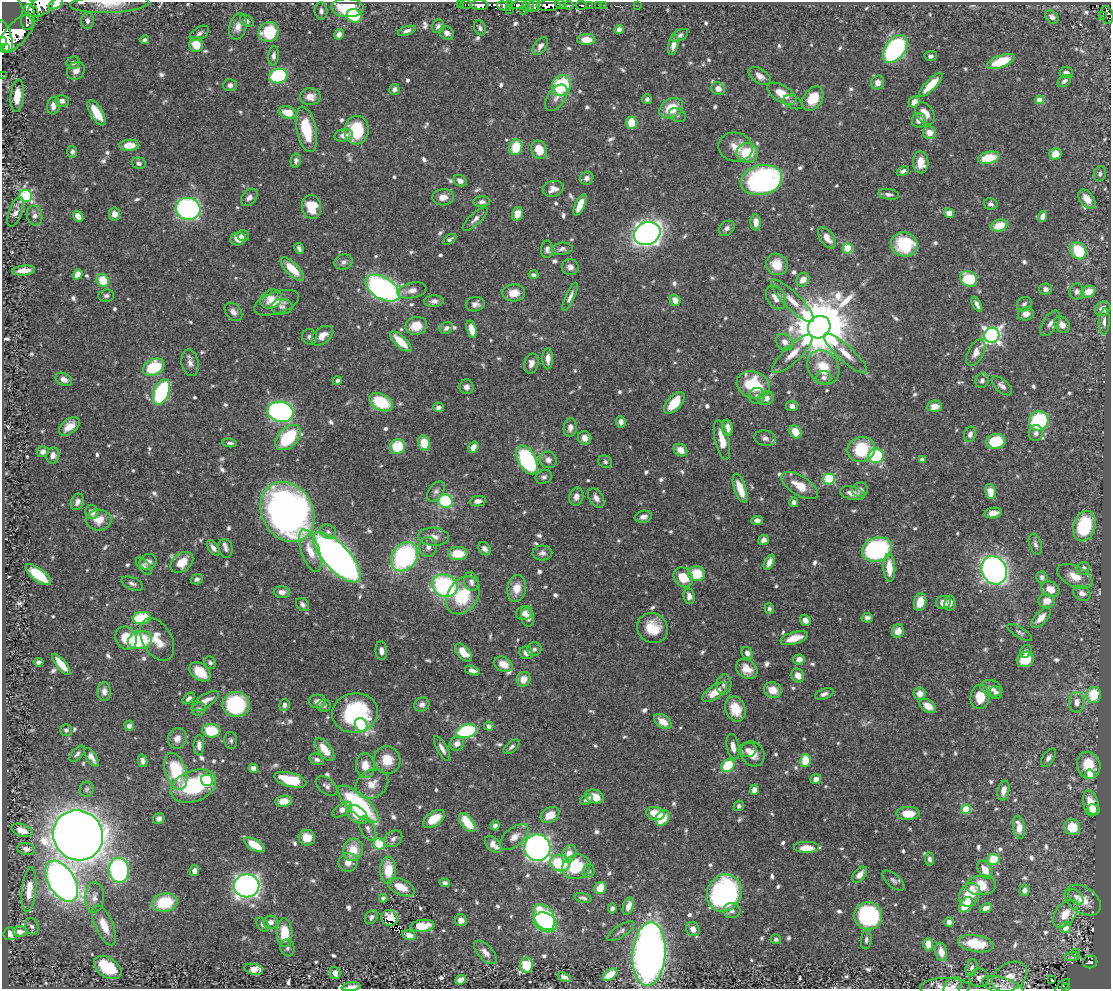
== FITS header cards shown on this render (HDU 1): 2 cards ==
NAXIS1  =                 1109
NAXIS2  =                  987

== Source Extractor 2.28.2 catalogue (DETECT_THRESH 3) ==
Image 1109 x 987 px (HDU 1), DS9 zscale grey, 1 PNG px = 1 image px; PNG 1113 x 991 px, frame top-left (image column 1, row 987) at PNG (2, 2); each listed source drawn as its Kron ellipse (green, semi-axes under 4 px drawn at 4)
Background 0.443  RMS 0.0096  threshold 0.0289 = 3 sigma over >= 5 px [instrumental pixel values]
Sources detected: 815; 3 with non-positive FLUX_AUTO (blend fragments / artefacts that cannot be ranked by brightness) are neither listed nor drawn; of the other 812, the 500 brightest by FLUX_AUTO listed and drawn (312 fainter detections omitted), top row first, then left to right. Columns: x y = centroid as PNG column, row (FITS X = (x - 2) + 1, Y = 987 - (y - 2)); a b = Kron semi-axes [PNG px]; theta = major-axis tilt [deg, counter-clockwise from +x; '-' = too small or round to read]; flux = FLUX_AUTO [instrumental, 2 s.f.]
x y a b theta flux
56 4 8 4 35 28
110 4 40 9 2 12
460 4 3 2 - 5.4
466 4 6 3 0 13
510 4 3 2 - 8.3
479 5 9 5 -1 280
519 5 8 4 10 37
534 5 6 5 - 110
548 5 12 5 3 300
561 5 6 3 -21 66
569 5 5 3 - 61
581 5 5 3 - 28
589 5 3 2 - 24
599 5 3 3 - 6.9
603 5 3 2 - 1.9
638 5 2 2 - 2.4
41 6 14 9 37 550
504 6 7 4 -16 81
528 6 6 5 - 44
29 7 16 6 -57 400
348 8 16 9 -3 25
509 10 3 3 - 14
321 11 9 6 -89 2.8
523 11 3 2 - 16
1107 15 9 6 -73 48
354 16 8 6 -26 38
1102 16 3 2 - 2.5
28 17 13 6 85 280
1052 17 7 5 -44 3.7
88 21 8 6 -88 2.5
247 21 7 5 -37 1.9
438 26 7 6 - 2.5
238 27 13 8 75 5.3
480 28 8 5 -65 2
619 30 5 4 - 4.7
407 31 9 4 19 2.4
269 32 10 9 - 24
199 33 11 6 31 2.1
447 33 7 6 - 3.4
16 34 24 11 47 1200
339 34 5 4 - 3.2
680 35 9 5 28 2.3
5 37 17 6 -73 610
144 40 4 3 - 1.9
586 40 9 5 1 9.4
3 42 4 3 - 150
196 45 7 7 - 14
673 45 10 5 79 5
540 46 10 6 54 3.8
6 47 4 3 - 54
895 49 16 9 53 150
273 56 9 5 85 2.6
931 56 6 5 - 2
1001 61 14 6 20 31
73 63 7 6 - 2.2
76 71 10 8 42 5.1
1066 73 7 5 -4 3.5
2 75 3 2 - 1.9
278 76 9 7 13 63
760 76 12 7 -33 4.7
1064 81 7 5 38 2.5
878 83 7 6 - 4.9
230 85 7 6 - 2.4
931 85 16 5 46 17
561 86 10 9 - 45
394 89 5 5 - 2.3
718 89 7 6 - 4.7
782 94 16 8 -31 11
17 96 16 6 85 16
310 97 10 8 0 7.1
556 98 15 8 54 4.4
813 98 13 9 56 16
647 99 5 5 - 2.2
1040 100 4 4 - 14
62 101 7 6 - 2.6
793 102 10 6 -24 1.8
914 102 6 5 - 6.4
53 106 9 6 82 5.2
671 108 13 9 30 19
96 113 14 6 -58 17
287 113 9 6 -16 11
925 113 12 8 -56 9.1
677 115 9 6 -26 1.9
919 120 7 7 - 4.7
631 123 6 5 - 13
306 129 23 10 -78 28
357 130 14 12 88 37
929 133 6 6 - 7.5
344 135 9 6 14 4.7
129 145 10 5 1 11
516 147 8 6 74 20
736 147 17 14 -11 8.7
539 150 9 7 -68 12
72 152 6 5 - 2.3
747 153 10 9 - 24
1055 154 6 5 - 12
989 158 11 6 13 21
296 161 7 5 79 2.4
921 162 11 7 -87 9.8
139 163 7 5 -18 2.5
903 171 6 4 23 2.2
1100 174 8 6 71 1.9
587 178 7 6 - 3.2
761 180 21 15 14 160
460 181 7 5 -30 3.4
553 189 10 7 16 4.9
889 194 10 5 -9 2.9
26 196 6 6 - 86
249 197 10 7 50 3.3
443 197 11 8 8 6.2
1087 199 11 6 -52 7.9
482 202 8 5 4 2.8
991 204 7 5 -13 2.4
580 205 12 5 65 9.6
312 207 12 9 -80 19
188 209 12 11 - 210
15 212 15 6 70 4.8
949 213 5 4 - 7.3
114 214 6 5 - 4.8
517 214 7 5 73 6.8
35 215 10 7 -78 3.6
78 216 6 4 -48 6.4
1043 217 5 4 - 8.2
475 219 16 5 43 3.3
756 222 8 5 -88 5.5
999 226 8 6 16 15
727 228 9 6 41 2.8
647 233 14 11 23 450
243 235 6 5 - 1.9
827 238 12 6 -55 6.8
238 239 7 6 - 5.4
449 239 7 4 30 1.9
904 244 13 12 - 41
299 248 6 4 -61 2.1
848 248 5 5 - 38
547 249 9 5 88 2.6
562 249 10 6 7 2.7
1078 251 9 7 -52 30
344 262 9 7 18 2.9
777 264 11 10 - 12
570 267 8 8 - 3.7
292 269 15 6 -45 16
24 270 11 5 5 8.5
78 274 5 4 - 6.1
534 275 5 4 - 1.9
969 279 9 7 -35 31
803 280 7 6 - 6.4
103 281 7 6 - 19
383 288 19 10 -32 200
1046 289 6 5 - 3.2
412 290 15 7 12 5.1
1077 292 8 7 - 2.9
1088 292 7 6 - 8.9
514 293 11 8 4 10
106 296 8 6 5 2.2
570 297 15 4 65 3.4
776 297 12 9 -60 7.5
271 299 11 9 28 9.5
675 300 6 5 - 5.7
434 301 10 5 4 3.1
792 301 29 8 -45 11
277 303 23 10 19 8.5
475 304 9 7 11 3.6
977 304 8 4 -61 3
1024 304 8 6 40 2.5
282 307 10 8 4 2.7
1103 309 8 6 34 6.8
233 312 10 7 -46 3.3
1026 314 8 6 13 5.6
1104 321 13 5 88 3.4
1050 323 14 7 57 3.7
1062 325 9 7 -51 5.9
416 326 11 9 14 14
819 327 12 10 45 5800
446 328 7 5 34 3.2
472 329 9 5 -73 9
992 335 8 7 - 260
322 336 12 8 38 7.1
310 337 8 7 - 2.5
401 342 14 5 -44 16
785 342 9 7 -44 5.1
976 352 14 8 63 6.1
845 353 28 7 -42 9.1
792 354 26 8 44 10
548 359 10 5 -90 5
190 363 13 8 -79 4.2
531 363 10 7 77 4.5
154 367 11 7 27 39
823 367 18 15 -54 20
824 378 8 7 - 2.7
64 379 9 6 -29 4.7
337 381 4 4 - 2
982 381 7 6 - 2.2
753 385 17 13 -16 33
1002 386 12 6 -42 3.6
467 387 7 7 - 3.2
161 392 13 7 69 89
757 396 8 8 - 2.5
766 398 8 7 - 5.2
381 402 12 8 -27 33
674 403 13 7 48 18
792 406 6 5 - 3.6
934 406 7 5 5 7
438 407 5 4 - 2.6
280 412 13 10 -12 220
1039 421 10 9 - 64
621 422 5 4 - 3.7
69 426 12 7 38 7.6
570 428 9 6 82 4.2
727 428 8 5 -84 6.8
795 432 7 5 -57 13
1036 433 8 7 - 2.8
970 434 8 6 74 3.1
288 438 15 9 45 46
585 438 7 6 - 4.3
765 438 10 7 -13 3
722 440 20 7 -77 12
996 441 9 7 7 32
230 443 7 4 -5 2
424 443 8 6 -76 14
397 447 8 7 - 23
473 447 6 4 55 5.7
861 449 14 12 23 34
680 450 7 6 - 7.5
43 452 6 5 - 4.7
53 455 8 6 78 4.1
876 456 8 7 - 46
527 460 16 8 -61 110
548 460 8 8 - 4.2
922 460 4 4 - 6.3
605 462 7 6 - 2
544 477 8 6 20 2.1
829 479 5 5 - 58
800 486 20 10 -31 14
740 488 15 5 -71 14
860 490 8 7 - 2.5
436 491 11 7 54 3.1
990 491 7 5 -78 11
852 493 12 6 -15 6.5
576 497 9 7 76 4.1
596 498 11 6 -55 3.7
445 501 7 6 - 50
478 501 8 5 9 3.6
77 502 8 6 67 3
794 502 5 4 - 2.6
92 512 7 6 - 5.7
288 512 31 25 -59 420
993 513 8 5 9 5.9
643 517 8 6 14 3.7
99 520 12 10 5 9
757 520 6 4 2 3
1084 526 15 11 74 43
328 532 8 7 - 2.2
434 537 15 9 -4 6.2
764 540 5 5 - 2.6
1035 544 11 6 -71 2.5
428 547 10 9 - 4
213 548 9 5 -55 3.5
226 548 9 7 -77 2.3
484 549 7 5 -53 3.1
877 549 15 12 20 98
310 551 22 9 -71 13
542 553 10 7 2 3.4
458 554 10 6 0 19
337 557 32 13 -47 700
405 557 16 12 53 110
148 562 9 7 31 4.4
182 562 12 9 37 12
769 562 8 4 63 4.4
144 566 10 5 -50 1.9
889 568 14 6 -88 12
1083 568 6 6 - 2.8
994 570 14 12 -62 330
697 574 8 7 - 20
38 575 15 6 -37 28
1075 576 19 10 -26 11
683 577 10 9 - 16
1042 577 6 5 - 2.7
197 579 6 5 - 2
471 582 9 7 -75 3.7
132 583 11 6 -23 2.4
445 586 13 11 -23 110
517 588 13 9 81 10
1050 589 9 7 -24 9.9
282 592 8 5 -3 4.1
1082 593 9 7 -32 4.2
463 595 20 15 56 35
689 596 8 5 -82 4.3
1047 601 8 7 - 8.6
920 602 9 6 77 11
943 603 7 6 - 5.5
950 603 7 5 79 3.6
302 604 7 5 -45 2.4
769 609 5 4 - 1.8
524 613 8 7 - 4.6
528 617 9 6 -81 4.2
142 618 9 6 6 40
867 618 6 4 -3 2.3
1041 618 12 6 46 7.3
805 620 5 5 - 3.5
653 628 16 14 -37 19
898 631 7 6 - 7.3
1020 632 14 5 -31 2
126 638 12 10 -60 17
794 638 14 6 16 13
157 639 23 14 -60 14
140 640 12 9 14 42
534 649 7 6 - 2.5
381 651 9 6 -84 3.9
1026 651 6 5 - 2.4
463 652 11 6 -47 13
526 653 7 6 - 5.1
747 653 6 5 - 3.3
799 659 6 5 - 3.9
1025 659 9 7 25 19
39 662 5 4 - 2.1
210 663 6 5 - 2
61 664 13 5 -50 12
503 664 9 7 -28 9.3
747 669 11 9 -39 8
472 671 8 4 -15 4.1
200 672 12 8 -38 15
798 675 7 6 - 6.1
524 679 7 6 - 9
724 684 10 7 88 3.2
991 688 11 7 -20 4.7
773 690 9 7 -25 9.2
104 691 9 6 -90 4.3
715 692 14 6 35 12
996 692 7 5 -51 2.9
824 694 9 5 18 3.1
920 694 6 6 - 6.6
1094 695 8 7 - 21
980 697 12 9 85 14
188 698 7 4 43 2.4
205 701 15 6 33 7.2
318 701 8 7 - 3.9
1077 702 10 7 87 5.1
236 704 14 12 1 64
284 705 6 5 - 2.5
422 705 8 7 - 3
324 706 7 6 - 1.9
928 706 9 6 -35 8.4
199 709 7 6 - 2.2
735 709 13 10 -68 16
355 713 23 19 8 73
663 722 10 6 -36 9.3
361 725 7 6 - 64
129 726 5 4 - 3.6
489 726 5 4 - 3.5
66 730 6 6 - 1.9
211 731 9 6 -8 26
466 731 10 6 15 95
177 738 10 9 - 5.5
231 740 8 6 -84 1.9
457 744 7 6 - 5
199 745 10 5 88 3.5
511 747 9 5 41 2.2
733 747 13 6 -79 6.3
442 748 14 5 -61 4.1
324 749 13 6 -52 12
748 750 9 7 8 4.2
77 754 10 5 47 2.1
753 754 13 11 -55 8.4
91 757 10 4 -57 4
1048 758 10 5 56 2.8
317 759 7 5 -23 2.2
387 760 14 13 - 13
142 761 6 4 -77 2.9
805 761 6 5 - 19
1089 765 14 11 -76 17
365 766 12 9 -86 9.4
728 766 7 6 - 35
253 768 5 4 - 4.1
176 771 19 10 -72 42
1090 774 5 4 - 12
816 779 5 4 - 3.7
207 780 6 5 - 73
290 780 16 7 -15 29
372 784 17 13 30 10
193 786 24 15 21 58
327 786 12 8 -38 3.1
87 789 7 7 - 1.9
754 790 5 4 - 4.6
1003 791 10 5 77 5.3
594 797 9 6 -18 13
587 799 7 5 23 2.1
284 801 8 6 7 8.7
1091 803 13 7 -78 10
358 804 26 9 -42 95
739 806 5 5 - 2
966 809 5 4 - 31
1093 809 6 5 - 7.5
342 810 11 6 35 5.5
655 813 9 6 -11 15
908 813 12 6 2 13
357 814 12 7 -38 14
550 815 10 7 28 11
663 818 8 6 56 15
159 819 6 5 - 2.5
434 819 12 7 34 15
467 823 11 6 -53 20
495 825 5 4 - 3.3
1019 827 11 6 -81 8
1072 827 8 7 - 15
368 829 13 7 -64 4
22 830 11 6 -19 6.3
78 835 26 24 -43 1300
514 837 17 9 40 5.9
307 838 8 8 - 10
393 839 10 7 35 3.4
379 844 6 5 - 55
493 844 10 6 -47 7.4
255 845 11 5 -31 17
537 848 13 13 - 450
807 848 13 6 0 8.8
26 849 9 6 -9 3.5
353 850 11 10 - 14
569 854 9 6 62 7.9
929 859 7 4 -82 2.1
994 859 6 5 - 27
348 862 9 9 - 6.2
560 863 10 8 -8 36
576 867 14 12 20 29
119 870 12 10 -86 130
388 870 13 8 90 18
985 870 10 6 -60 9.2
194 871 5 4 - 3.7
589 871 7 6 - 2.1
860 875 9 5 50 5.6
893 880 13 6 -41 2.5
62 881 23 13 -58 530
445 883 5 4 - 2.2
981 885 15 10 5 18
247 886 13 11 1 440
401 887 14 8 -25 12
600 888 6 5 - 12
29 890 22 7 84 11
1024 890 6 5 - 3
724 893 19 17 61 150
970 895 12 10 59 17
94 897 15 9 87 6
1076 897 9 5 -49 2.5
383 898 4 4 - 2
583 898 9 4 -13 2
1083 900 20 13 -33 12
165 902 12 9 10 32
966 905 8 5 57 23
628 906 9 5 71 5.2
986 908 6 4 24 5.8
612 909 5 4 - 2
732 911 8 7 - 3.4
1065 914 16 10 51 12
868 916 14 14 - 110
371 917 7 5 52 2.2
544 917 14 9 -60 61
390 918 8 7 - 3.4
461 920 6 5 - 5.2
271 922 7 6 - 3.9
545 922 12 9 -30 100
949 922 5 4 - 3.8
104 925 21 9 -66 12
263 925 8 5 -51 2.3
32 926 8 6 -69 2.2
422 926 12 6 7 15
1065 927 5 5 - 10
693 929 7 6 - 5.4
20 931 7 5 0 5.7
621 931 16 6 32 2.5
284 933 14 8 -88 18
10 934 6 6 - 5.3
409 935 7 4 -16 5.5
776 939 5 5 - 1.9
866 940 9 5 84 2
928 944 6 5 - 9.3
976 944 18 8 -9 27
287 948 8 7 - 1.9
485 952 14 7 -47 5.4
941 952 9 6 -79 7.6
1075 952 3 3 - 2.1
649 954 31 16 86 500
1072 956 7 4 4 2
1090 962 7 6 - 64
526 965 7 6 - 22
108 968 15 9 -32 35
972 968 8 6 77 3
254 969 9 5 -13 6.7
335 973 6 5 - 3.5
610 975 8 5 37 16
564 977 7 4 -26 3.6
1010 977 19 13 32 15
979 978 10 9 - 4.6
460 980 5 4 - 6.6
1051 980 3 2 - 2.7
952 986 10 7 50 2.9
1003 986 21 8 -17 6.1
1063 986 9 3 44 13
351 987 9 3 7 4.2
945 987 25 9 1 7.8
1065 988 3 3 - 12
At the frame edge (FLAGS 8, measured only in part): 11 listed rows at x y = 56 4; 110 4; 41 6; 29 7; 5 37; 3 42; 2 75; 1003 986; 351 987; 945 987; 1065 988
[312 fainter detections neither listed nor drawn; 3 non-positive-flux detections neither listed nor drawn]